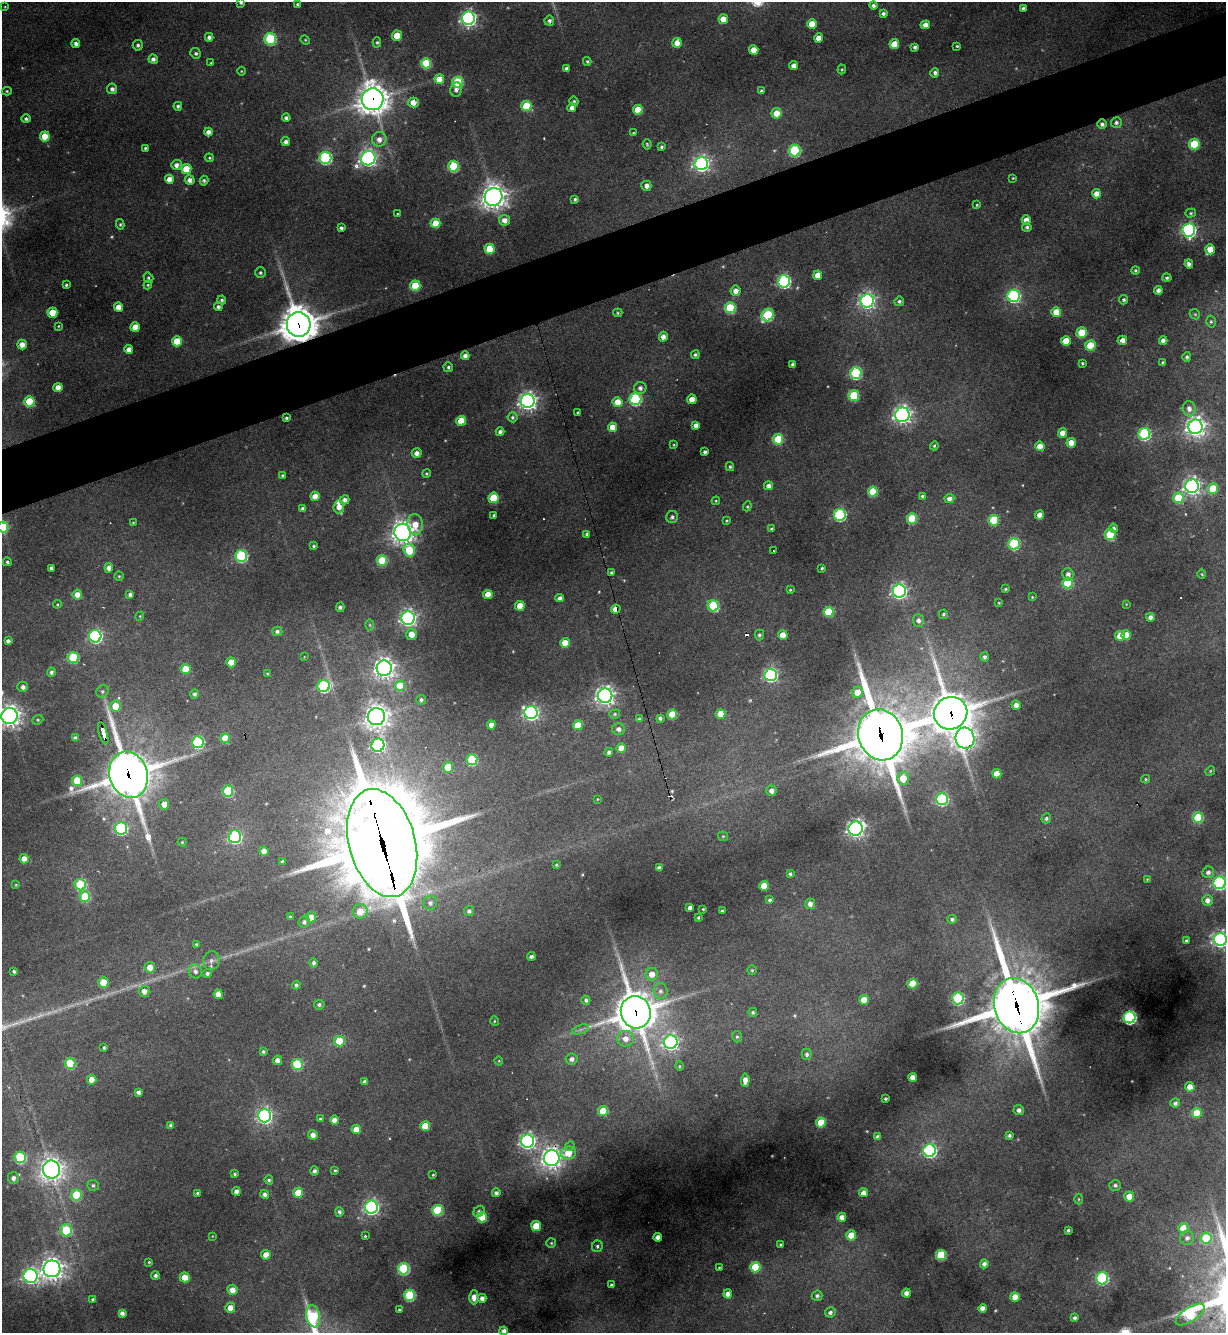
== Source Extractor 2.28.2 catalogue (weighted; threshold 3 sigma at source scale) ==
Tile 10 of 4 x 4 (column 2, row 3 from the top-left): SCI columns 1368-2591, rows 1332-2662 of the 5307 x 5324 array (HDU 1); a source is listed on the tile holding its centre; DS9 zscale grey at full resolution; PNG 1228 x 1335 px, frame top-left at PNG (2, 2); each listed source drawn as its Kron ellipse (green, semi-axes under 4 px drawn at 4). Shown black and unused: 5% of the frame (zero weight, under 3 of 4 exposures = <1% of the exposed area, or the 3 px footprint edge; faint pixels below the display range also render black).
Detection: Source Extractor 2.28.2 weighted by HDU 2 'WHT'; one run over the whole footprint, this tile lists its part. Background 0.268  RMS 0.0096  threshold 0.0431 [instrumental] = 3 sigma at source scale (4.5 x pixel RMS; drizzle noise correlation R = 1.50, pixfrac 1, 0.05/0.05 arcsec/px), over >= 5 px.
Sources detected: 472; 6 cosmic-ray / hot-pixel residue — neither listed nor drawn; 1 inside a brighter listed object's ellipse — not listed separately; the other 465 listed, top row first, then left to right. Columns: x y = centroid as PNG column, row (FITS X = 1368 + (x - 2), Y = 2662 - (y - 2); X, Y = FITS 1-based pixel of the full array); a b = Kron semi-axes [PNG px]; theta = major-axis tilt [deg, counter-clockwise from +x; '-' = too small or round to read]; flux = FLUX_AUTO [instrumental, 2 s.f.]
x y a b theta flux
241 2 3 3 - 2.1
297 5 3 3 - 2.1
873 6 4 4 - 3.2
5 7 4 3 - 0.76
1023 8 4 3 - 3.3
883 13 4 4 - 2.8
468 18 6 6 - 350
723 19 5 5 - 12
549 21 5 5 - 3
812 24 5 5 - 22
925 25 5 4 - 7.2
397 36 5 5 - 20
209 37 4 4 - 3.8
819 38 4 4 - 10
270 39 6 6 - 95
305 40 5 4 - 1
377 42 5 4 - 1.6
677 43 5 4 - 10
76 44 4 4 - 3.7
894 44 5 5 - 23
138 45 5 5 - 2.4
957 46 4 3 - 1.1
915 47 4 3 - 2.5
754 50 5 4 - 19
196 53 5 5 - 2.2
153 59 5 4 - 4
587 61 4 3 - 1.6
211 63 3 3 - 1
426 63 5 5 - 56
794 65 4 4 - 6
567 69 4 4 - 4.4
842 69 5 4 - 1.2
241 71 4 3 - 0.81
935 73 5 4 - 3.2
439 79 5 5 - 17
458 82 5 5 - 79
112 89 5 5 - 3.7
456 89 7 5 79 3.9
7 91 5 4 - 1.3
761 91 4 3 - 2.1
373 99 11 11 - 1400
574 101 5 4 - 1.6
413 102 5 5 - 13
178 106 4 4 - 2.4
526 106 5 5 - 47
572 108 4 4 - 5.4
638 110 5 5 - 28
777 113 5 5 - 16
286 118 4 4 - 3.2
26 119 4 4 - 2.6
1116 122 5 5 - 3
1102 124 5 5 - 3.1
208 132 4 4 - 5.5
633 133 4 3 - 1.2
45 136 5 5 - 25
379 139 7 7 - 7.4
286 142 4 4 - 4.7
647 144 5 4 - 1.4
1194 144 5 5 - 58
662 147 4 3 - 2
145 148 3 3 - 1.2
794 150 6 6 - 99
209 158 4 3 - 1.2
325 158 6 6 - 140
368 158 7 7 - 410
701 164 6 6 - 340
176 165 5 5 - 5.1
453 166 5 5 - 78
186 169 5 5 - 31
1013 178 2 2 - 0.83
169 179 4 4 - 9.4
190 180 5 5 - 5.3
204 181 5 4 - 2.2
646 186 5 5 - 6.2
1097 194 4 4 - 10
493 197 9 8 - 940
575 199 4 3 - 1.8
977 205 4 4 - 1.2
1191 213 5 4 - 1.4
397 214 3 2 - 0.8
504 220 5 5 - 6.9
1026 220 4 4 - 9.8
435 223 5 4 - 26
120 224 5 4 - 1.6
1027 227 4 4 - 2.2
341 228 4 4 - 2.9
1189 230 6 6 - 240
490 249 5 5 - 37
1210 249 5 5 - 18
1189 264 4 4 - 4.2
1135 270 4 4 - 1.5
260 273 5 5 - 2
818 275 4 4 - 12
148 278 5 4 - 1.7
1167 278 4 4 - 2.2
784 281 6 6 - 200
66 285 3 3 - 1.6
148 285 4 4 - 1.1
415 286 5 5 - 45
1158 290 4 4 - 4.3
735 291 5 5 - 7.1
1014 296 6 6 - 160
222 300 4 4 - 2.2
1124 300 5 4 - 2.4
867 301 6 6 - 350
899 301 5 4 - 2.3
118 307 4 4 - 9.4
218 307 4 4 - 2.5
730 308 5 5 - 67
1056 312 5 5 - 16
52 313 5 5 - 30
618 313 5 4 - 1.2
1195 314 5 4 - 1.5
767 315 7 5 50 90
1211 322 6 4 -76 1.8
299 324 12 12 - 2500
58 326 3 2 - 0.76
135 327 5 4 - 16
1082 333 5 5 - 35
663 337 5 4 - 5.6
1122 340 5 4 - 8.5
177 341 5 5 - 25
1066 341 5 5 - 21
1163 341 4 4 - 5.3
22 344 5 4 - 8.8
1090 346 5 5 - 36
129 349 4 4 - 6.9
695 355 4 4 - 2.1
465 356 4 4 - 4.8
1187 357 5 4 - 2.2
1082 363 3 3 - 1.4
1163 363 4 3 - 2.5
793 364 4 3 - 3.5
448 367 5 5 - 1.8
856 373 6 5 - 110
58 387 4 4 - 8.8
640 388 6 6 - 4.1
854 395 5 5 - 65
635 399 6 6 - 120
692 399 5 4 - 9.2
29 401 5 5 - 39
528 401 7 7 - 510
618 402 5 5 - 16
1189 409 7 6 - 5.1
577 412 2 2 - 0.78
902 415 7 7 - 440
513 417 5 5 - 2.3
286 418 4 3 - 1.6
461 421 5 4 - 32
696 425 4 4 - 5.7
613 427 5 4 - 13
1196 427 7 7 - 580
500 432 4 4 - 3.8
1063 433 4 4 - 11
1144 434 6 6 - 150
778 439 5 5 - 52
1071 443 4 4 - 11
674 445 3 3 - 0.87
934 446 4 4 - 1.7
1040 446 5 4 - 14
705 452 4 4 - 3.8
417 453 5 5 - 5.9
730 467 4 3 - 1.6
426 473 4 4 - 1.2
283 476 4 4 - 2
768 486 4 4 - 5.2
1192 486 7 6 - 410
1213 489 5 5 - 37
873 492 5 5 - 39
315 496 4 4 - 9.9
922 496 4 4 - 1.6
493 498 5 5 - 37
1178 498 5 5 - 40
949 499 5 4 - 6.4
345 500 5 4 - 4.1
716 501 4 4 - 1.1
747 506 5 4 - 1.1
339 507 6 5 - 8.1
303 509 4 4 - 3.9
494 515 3 3 - 1.6
840 515 6 6 - 130
1039 515 4 4 - 7.3
672 517 6 5 - 2.8
912 519 5 5 - 47
994 520 5 5 - 55
727 521 4 3 - 1.1
133 522 4 3 - 0.94
415 524 10 7 -84 14
3 527 5 5 - 44
1113 528 4 4 - 3.2
772 529 3 3 - 1.7
403 532 8 8 - 740
587 534 4 4 - 2.5
1110 534 5 5 - 57
1014 544 6 5 - 100
314 546 4 4 - 1.6
409 550 6 5 - 46
773 550 3 3 - 2.6
241 556 6 6 - 110
382 561 5 5 - 47
7 562 4 4 - 1.7
51 568 4 4 - 3.4
109 568 5 4 - 5.9
822 568 3 3 - 1.4
611 573 4 3 - 2
1202 574 4 3 - 1.1
1068 575 6 5 - 5.4
119 576 4 4 - 1.3
1067 583 5 5 - 56
1005 589 3 3 - 1.5
790 590 3 3 - 1
899 591 6 6 - 330
77 595 5 5 - 9.7
130 595 4 4 - 3.1
488 595 5 4 - 14
1032 597 4 3 - 0.95
560 598 4 4 - 4.2
999 603 4 3 - 1
57 604 4 4 - 1.1
1126 604 3 3 - 0.73
520 606 5 4 - 15
713 606 6 5 - 73
340 607 5 4 - 2.6
616 609 5 4 - 12
829 612 5 5 - 50
943 614 5 4 - 1.9
140 616 4 3 - 0.91
1150 617 4 4 - 4.3
408 618 6 6 - 380
918 621 6 5 - 4
370 625 6 4 -89 1.5
277 631 5 5 - 3.1
411 634 5 5 - 11
759 635 5 5 - 2.5
783 635 4 4 - 16
1126 635 5 4 - 20
95 636 6 6 - 210
1120 636 5 5 - 20
8 641 4 4 - 3.2
565 643 5 5 - 18
73 657 5 5 - 70
304 657 3 3 - 0.61
985 657 4 4 - 3
231 662 5 4 - 18
384 668 7 7 - 610
185 669 5 5 - 26
51 672 4 4 - 3
267 674 4 3 - 1.2
771 675 6 6 - 220
324 686 6 6 - 120
400 686 5 5 - 27
23 687 5 5 - 4.2
102 691 7 5 45 2.2
857 692 5 5 - 11
194 694 5 4 - 2.3
605 696 7 7 - 500
421 700 5 5 - 2.3
1016 705 4 4 - 5.8
115 706 5 5 - 17
531 713 6 6 - 310
951 713 17 16 - 2800
615 714 5 4 - 1.9
672 714 5 5 - 27
721 714 5 4 - 20
9 716 8 8 - 640
376 717 8 8 - 810
660 718 3 3 - 2.2
639 719 4 4 - 2.1
38 720 6 4 21 1.5
491 725 4 4 - 7.2
578 725 5 5 - 21
618 729 6 6 - 4.5
103 733 11 3 -74 89
881 735 26 22 -72 4800
75 738 4 4 - 2.6
225 738 5 5 - 19
965 738 10 9 - 630
198 742 6 6 - 100
378 745 6 6 - 180
621 748 5 4 - 13
609 752 4 4 - 3
472 760 5 5 - 70
448 767 5 5 - 33
1210 771 5 4 - 1.1
997 774 4 4 - 13
128 775 23 19 -73 3100
903 778 7 6 - 17
1146 779 4 4 - 1.1
77 781 5 5 - 29
228 791 5 5 - 67
772 791 5 5 - 5.4
597 799 3 2 - 0.67
942 799 6 6 - 130
164 804 5 5 - 9.1
1046 818 5 4 - 2.6
1198 818 5 5 - 60
121 828 6 6 - 130
856 829 7 7 - 410
723 836 5 4 - 1.2
235 837 6 6 - 170
182 842 4 4 - 1.1
382 843 55 33 -75 15000
264 851 4 4 - 8
24 859 4 4 - 10
283 861 3 3 - 2
556 865 3 3 - 1.2
659 868 4 4 - 3.9
1208 872 6 5 - 4.5
790 874 3 3 - 1.9
1147 879 3 3 - 0.82
1220 883 6 6 - 160
16 885 4 3 - 0.86
80 885 6 5 - 63
764 886 5 5 - 24
85 897 5 5 - 46
770 900 4 3 - 2.2
1207 900 5 5 - 5.8
430 903 7 7 - 4.1
810 904 5 5 - 5.9
690 908 4 4 - 4.9
703 909 3 3 - 1.1
360 911 7 7 - 15
469 911 5 5 - 3.1
722 911 3 3 - 1.9
290 917 4 4 - 1
311 917 5 5 - 11
698 918 3 3 - 1.4
952 919 5 4 - 2.5
304 922 6 5 - 3.1
1220 939 6 6 - 380
1186 941 3 3 - 1.6
196 944 4 3 - 1.4
531 956 4 3 - 2.4
211 961 9 8 - 4.7
313 963 5 4 - 2.6
150 967 5 5 - 13
752 970 5 5 - 1.3
14 971 3 3 - 1.8
195 971 7 6 - 4.3
207 973 5 4 - 2.7
652 974 6 6 - 9.6
103 982 5 5 - 24
912 984 5 5 - 33
296 985 4 3 - 2.3
144 991 5 5 - 6.5
660 991 8 7 - 4.6
218 994 4 4 - 10
958 998 6 6 - 120
586 1000 5 4 - 2.3
864 1000 5 5 - 18
319 1005 5 5 - 2.4
1016 1006 28 22 -74 5300
636 1012 16 15 - 2600
753 1012 4 4 - 2
1130 1017 6 6 - 220
494 1021 5 3 - 0.98
581 1029 9 4 19 3
737 1037 6 4 -75 1.8
625 1039 8 8 - 9.7
339 1041 5 5 - 33
671 1042 7 6 - 340
104 1048 4 3 - 1.6
263 1052 4 4 - 1.9
807 1054 5 5 - 3.1
572 1059 6 5 - 5
277 1060 5 4 - 5.7
499 1061 4 3 - 0.9
70 1063 5 5 - 54
297 1064 5 5 - 70
679 1066 4 4 - 1.2
913 1077 4 4 - 8.9
92 1080 5 4 - 13
745 1080 7 4 87 7
365 1082 4 4 - 4.1
1190 1087 5 4 - 11
138 1092 4 4 - 3.3
885 1099 3 3 - 1.6
1175 1103 5 4 - 3.3
1019 1110 5 5 - 3.9
603 1111 5 5 - 25
1197 1113 5 5 - 33
264 1116 6 6 - 340
320 1119 4 4 - 1.5
334 1120 4 4 - 7
821 1122 5 5 - 31
171 1125 4 4 - 3
425 1126 5 5 - 24
356 1129 5 4 - 12
313 1135 5 4 - 6.5
1009 1135 4 4 - 2.7
878 1137 4 4 - 4.3
528 1141 6 6 - 370
570 1146 5 4 - 1.5
930 1151 6 6 - 210
568 1153 7 6 - 22
20 1157 6 5 - 92
552 1158 8 8 - 640
51 1169 9 8 - 740
335 1170 4 3 - 1.2
314 1171 4 4 - 3.2
235 1174 3 3 - 1.7
433 1175 3 3 - 0.94
13 1178 6 5 - 4.5
269 1180 4 4 - 1.9
93 1185 6 5 - 2.3
1115 1185 6 5 - 2.6
236 1191 4 4 - 4.7
198 1193 3 3 - 1.9
298 1193 5 5 - 26
496 1193 4 4 - 3.5
863 1193 4 4 - 6.9
265 1194 4 4 - 3.6
76 1195 5 5 - 49
1129 1197 5 5 - 13
1079 1199 5 3 - 1
371 1207 6 6 - 300
438 1210 5 5 - 70
479 1211 6 5 - 2.1
339 1212 5 4 - 2.7
482 1217 5 5 - 34
842 1217 4 4 - 7.4
536 1226 5 5 - 28
1183 1228 5 5 - 23
66 1230 6 6 - 56
1068 1230 3 3 - 1.8
851 1235 5 5 - 16
212 1236 4 2 - 0.59
365 1236 3 3 - 0.94
658 1237 4 4 - 6
1187 1238 7 7 - 3.8
1206 1238 5 5 - 46
551 1243 5 5 - 1.5
781 1245 3 3 - 1.6
597 1246 6 5 - 2.6
266 1255 5 4 - 11
941 1255 5 5 - 64
149 1262 4 3 - 1.1
984 1264 4 4 - 4.4
755 1267 5 5 - 46
719 1268 3 3 - 0.89
52 1269 8 8 - 700
403 1269 6 5 - 100
155 1275 4 4 - 2.6
31 1276 7 7 - 310
185 1277 5 5 - 16
1102 1278 6 6 - 130
611 1285 3 3 - 1.9
232 1290 5 5 - 8.9
906 1293 4 4 - 5.6
728 1294 4 4 - 7.5
410 1295 5 5 - 84
817 1296 5 5 - 2.9
474 1297 7 4 -89 7
1015 1297 5 4 - 11
482 1298 4 4 - 5.1
93 1300 4 3 - 2.4
230 1308 5 5 - 10
983 1308 4 4 - 6.1
399 1310 3 3 - 1.1
830 1312 5 5 - 3.4
122 1313 4 4 - 3.9
1190 1315 16 7 33 98
313 1316 11 7 -79 86
1075 1318 3 3 - 2.2
504 1331 4 4 - 4.4
Overlapping masked pixels (flux is a lower limit): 13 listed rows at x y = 373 99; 1102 124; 299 324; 616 609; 951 713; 103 733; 881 735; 965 738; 128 775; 382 843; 1016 1006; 636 1012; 552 1158
Isophote crosses this tile's border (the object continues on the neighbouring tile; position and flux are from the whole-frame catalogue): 6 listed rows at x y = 241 2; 3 527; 9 716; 1220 883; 1220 939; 504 1331